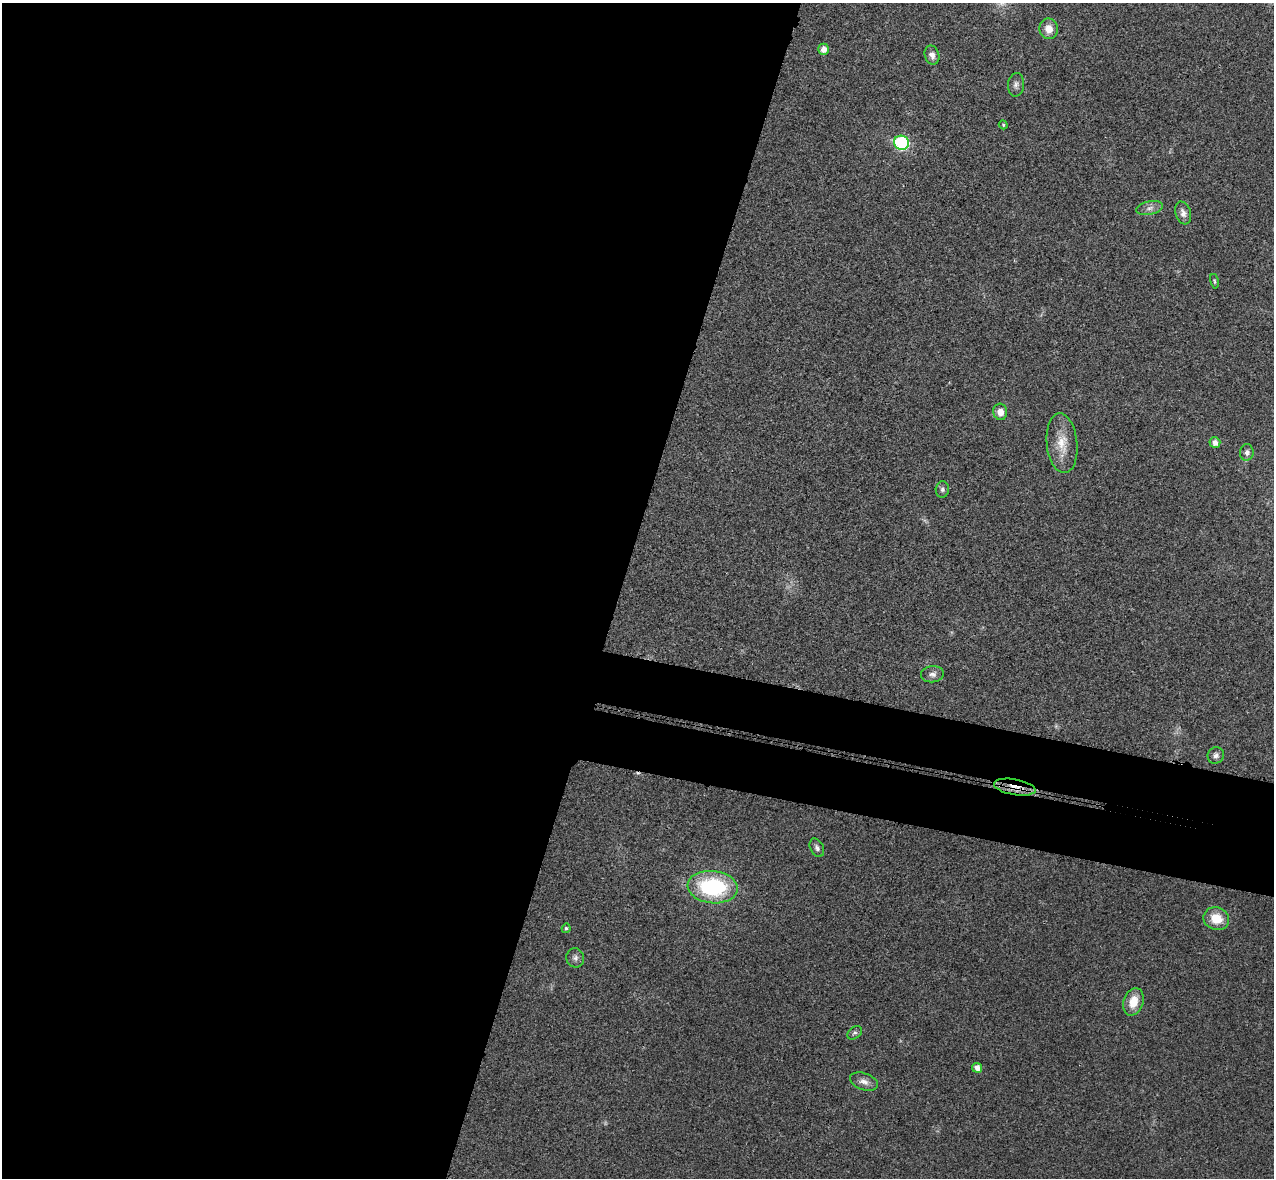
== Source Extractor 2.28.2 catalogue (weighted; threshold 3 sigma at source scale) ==
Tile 5 of 4 x 4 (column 1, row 2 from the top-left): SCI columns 22-1293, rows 2534-3709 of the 5134 x 5189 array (HDU 1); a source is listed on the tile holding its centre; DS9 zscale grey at full resolution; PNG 1276 x 1180 px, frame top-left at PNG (2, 3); each listed source drawn as its Kron ellipse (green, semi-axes under 4 px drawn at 4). Shown black and unused: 54% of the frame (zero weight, under 3 of 4 exposures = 6% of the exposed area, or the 3 px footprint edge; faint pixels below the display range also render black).
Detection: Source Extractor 2.28.2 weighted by HDU 2 'WHT'; one run over the whole footprint, this tile lists its part. Background 0.0207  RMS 0.0044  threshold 0.0197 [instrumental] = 3 sigma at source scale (4.5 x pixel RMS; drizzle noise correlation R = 1.50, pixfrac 1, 0.05/0.05 arcsec/px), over >= 5 px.
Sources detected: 26; all 26 listed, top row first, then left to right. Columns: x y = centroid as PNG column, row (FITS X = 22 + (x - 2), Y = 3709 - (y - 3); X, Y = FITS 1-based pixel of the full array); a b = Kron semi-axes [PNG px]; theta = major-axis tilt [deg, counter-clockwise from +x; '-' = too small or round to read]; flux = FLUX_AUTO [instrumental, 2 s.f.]
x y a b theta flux
1049 29 10 9 - 4.7
823 49 5 5 - 2.8
932 55 10 7 -70 2.2
1016 85 12 8 86 1.8
1003 125 5 4 - 0.57
901 143 7 7 - 48
1149 208 14 7 10 2.3
1183 213 12 7 -72 2.3
1214 281 7 3 -78 0.58
1000 412 8 7 - 3.5
1062 443 30 15 -84 9.3
1215 443 5 5 - 2.6
1247 452 8 7 - 1.7
942 489 8 6 85 1.3
932 674 11 8 5 2.1
1216 755 8 8 - 1.7
1015 787 21 8 -10 6.1
817 848 10 6 -64 1.5
713 887 25 16 -6 43
1216 919 13 11 -21 8.6
566 928 4 4 - 0.73
575 958 10 8 -71 1.7
1133 1002 14 10 72 7.4
855 1033 8 5 38 1
977 1068 5 4 - 2.6
864 1082 14 8 -20 2.8
Overlapping masked pixels (flux is a lower limit): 1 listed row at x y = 1015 787